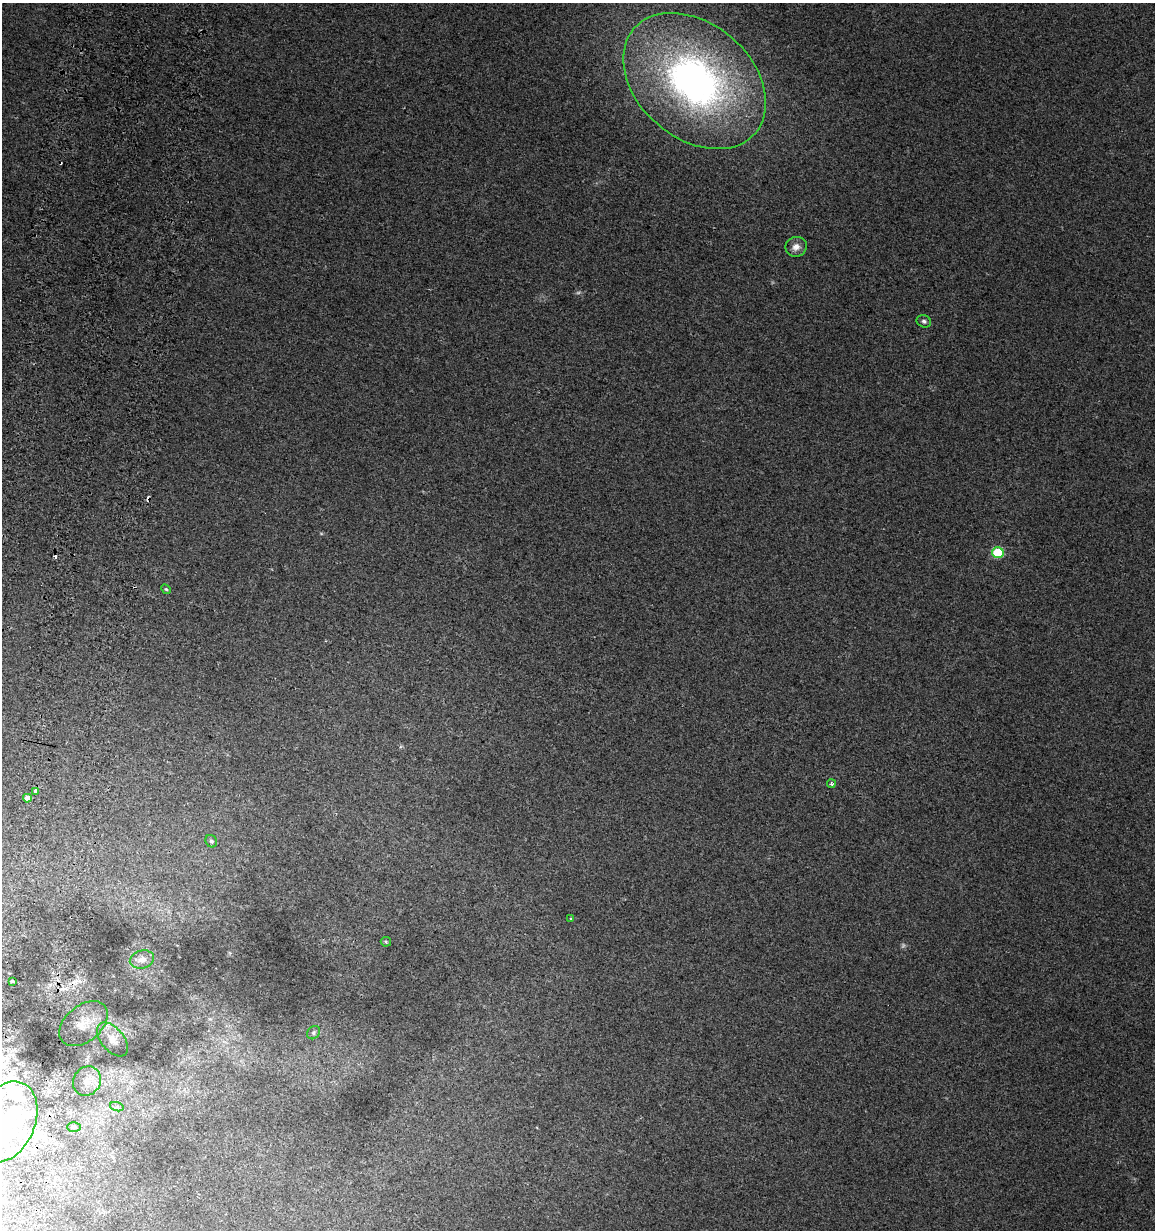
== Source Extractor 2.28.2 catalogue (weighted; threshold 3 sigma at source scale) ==
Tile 7 of 4 x 4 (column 3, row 2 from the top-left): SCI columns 2649-3801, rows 2485-3712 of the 5296 x 4961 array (HDU 1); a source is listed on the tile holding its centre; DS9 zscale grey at full resolution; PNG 1157 x 1232 px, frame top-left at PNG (2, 3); each listed source drawn as its Kron ellipse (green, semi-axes under 4 px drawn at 4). Shown black and unused: <1% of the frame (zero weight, under 2 of 3 exposures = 3% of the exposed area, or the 3 px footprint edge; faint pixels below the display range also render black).
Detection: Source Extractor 2.28.2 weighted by HDU 2 'WHT'; one run over the whole footprint, this tile lists its part. Background 0.0201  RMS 0.0076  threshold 0.0343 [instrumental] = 3 sigma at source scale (4.5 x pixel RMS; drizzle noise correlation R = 1.50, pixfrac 1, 0.0396/0.0396 arcsec/px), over >= 5 px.
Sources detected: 31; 2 too faint to see at this stretch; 4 inside a brighter object's white glare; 3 cosmic-ray / hot-pixel residue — neither listed nor drawn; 2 inside a brighter listed object's ellipse — not listed separately; the other 20 listed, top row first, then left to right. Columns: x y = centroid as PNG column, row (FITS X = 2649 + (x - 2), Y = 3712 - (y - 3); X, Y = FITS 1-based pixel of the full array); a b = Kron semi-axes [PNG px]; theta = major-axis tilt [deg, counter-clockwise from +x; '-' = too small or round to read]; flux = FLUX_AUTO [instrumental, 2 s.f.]
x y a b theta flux
695 81 80 57 -41 310
796 247 11 9 19 5.4
924 321 7 6 - 1.8
998 552 5 5 - 47
166 589 5 4 - 0.96
831 784 4 4 - 1.6
36 791 3 3 - 51
27 798 4 4 - 4.8
211 841 6 5 - 1.7
571 919 3 3 - 1.7
386 942 5 5 - 1
142 959 12 9 14 6.2
12 981 3 3 - 1
83 1024 28 18 40 16
314 1033 7 6 - 2
113 1039 20 11 -49 9.2
87 1081 15 13 58 8.8
117 1107 7 4 -18 1.6
6 1122 42 29 66 80
74 1127 7 5 -1 1.8
Overlapping masked pixels (flux is a lower limit): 1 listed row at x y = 36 791